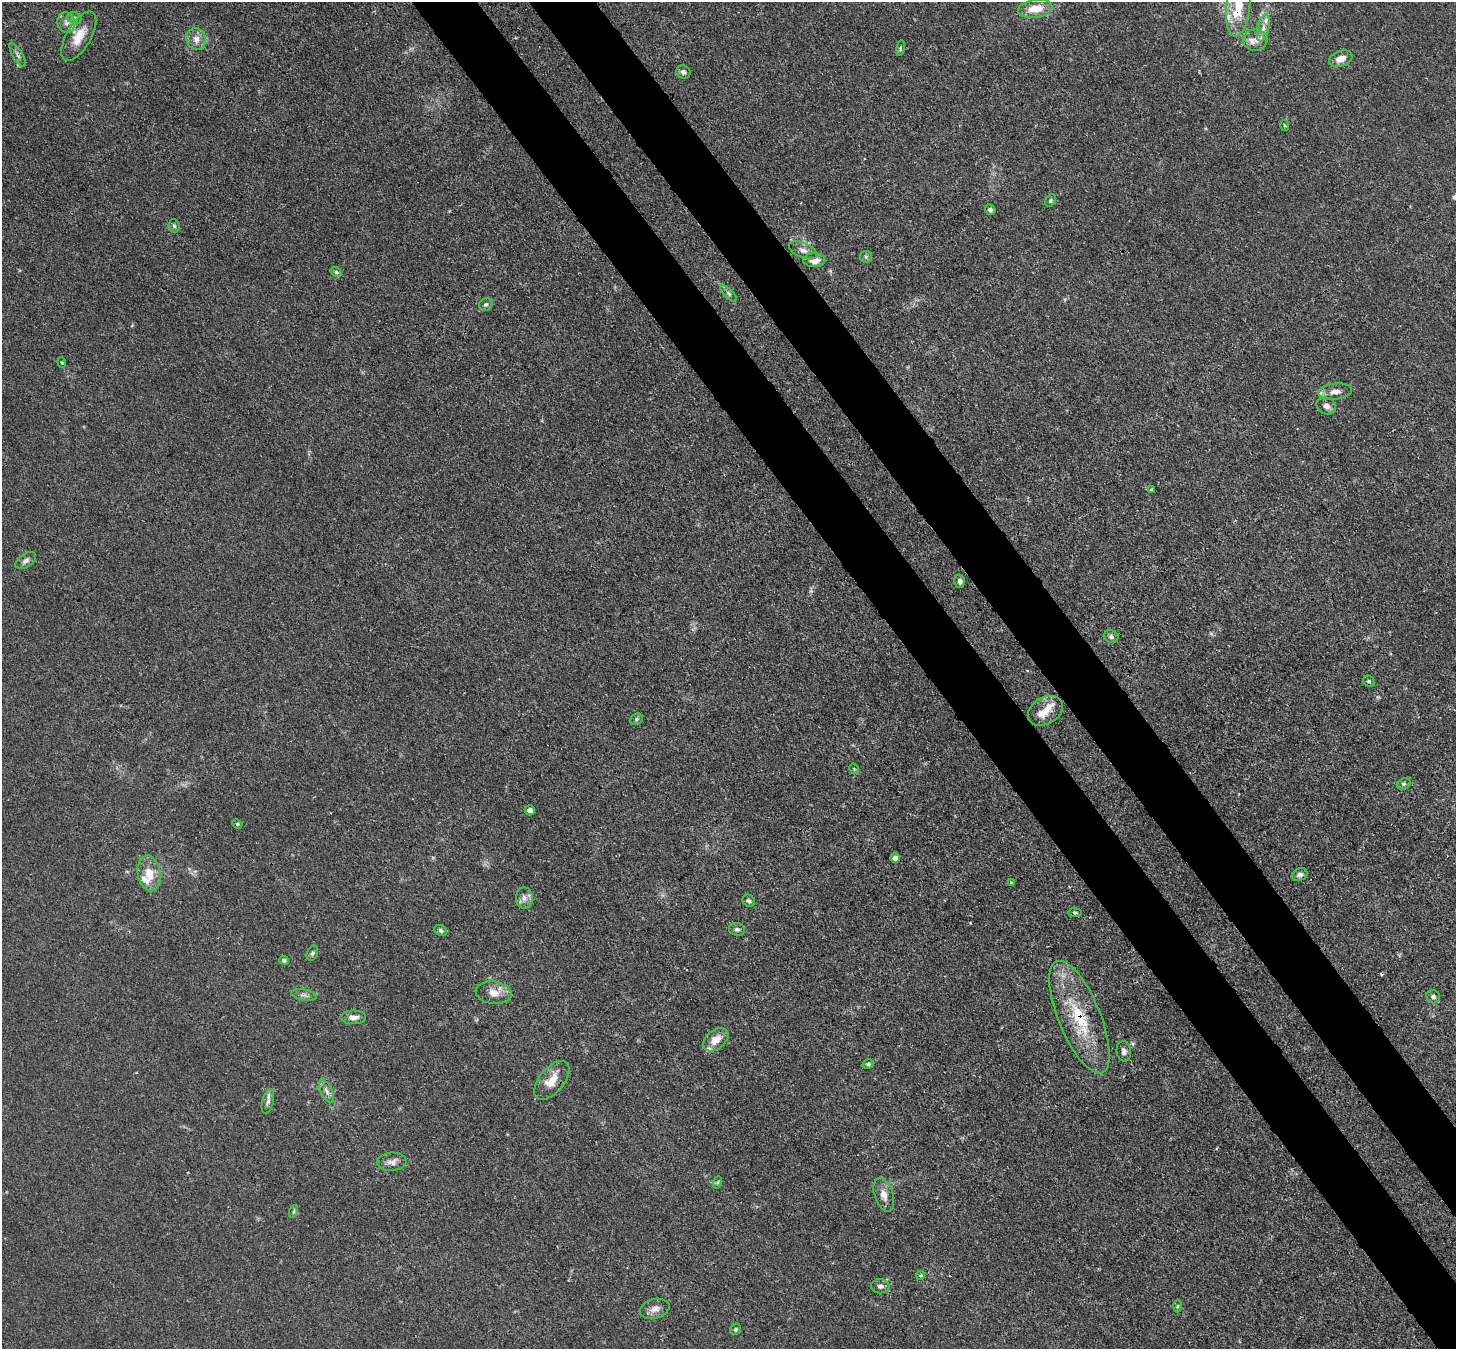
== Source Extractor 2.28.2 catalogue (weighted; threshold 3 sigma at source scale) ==
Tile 6 of 4 x 4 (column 2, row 2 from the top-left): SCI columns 1533-2986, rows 2905-4251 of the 5973 x 5946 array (HDU 1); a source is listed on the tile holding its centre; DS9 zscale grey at full resolution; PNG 1458 x 1351 px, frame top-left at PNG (2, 2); each listed source drawn as its Kron ellipse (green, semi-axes under 4 px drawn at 4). Shown black and unused: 9% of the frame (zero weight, under 3 of 4 exposures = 7% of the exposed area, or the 3 px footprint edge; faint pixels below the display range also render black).
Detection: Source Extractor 2.28.2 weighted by HDU 2 'WHT'; one run over the whole footprint, this tile lists its part. Background 0.0246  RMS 0.0027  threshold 0.0122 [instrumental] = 3 sigma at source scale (4.5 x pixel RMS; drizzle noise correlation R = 1.50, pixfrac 1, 0.05/0.05 arcsec/px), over >= 5 px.
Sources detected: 76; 2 cosmic-ray / hot-pixel residue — neither listed nor drawn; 7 inside a brighter listed object's ellipse — not listed separately; the other 67 listed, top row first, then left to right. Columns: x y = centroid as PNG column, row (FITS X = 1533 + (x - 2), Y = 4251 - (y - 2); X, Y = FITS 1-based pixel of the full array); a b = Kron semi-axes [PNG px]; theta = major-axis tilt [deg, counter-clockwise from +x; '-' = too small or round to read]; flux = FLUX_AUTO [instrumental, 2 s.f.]
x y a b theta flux
1238 6 30 12 83 9.4
1035 9 17 9 8 5
74 18 7 5 -23 0.67
66 23 10 8 -75 1.7
1263 28 14 6 77 1.8
79 36 27 12 60 5.2
196 39 11 9 -71 2.1
1255 40 12 11 - 2.3
900 48 8 3 78 0.37
18 55 13 4 -59 0.9
1341 59 12 7 21 2.6
683 72 7 6 - 0.99
1284 125 5 3 - 0.24
1051 201 7 5 55 0.49
990 210 5 5 - 0.71
174 226 7 5 -84 0.55
803 250 15 7 -23 1.5
866 257 6 6 - 0.62
814 260 11 7 0 2.7
336 272 6 4 -36 0.58
729 294 10 4 -45 0.76
486 304 7 6 - 0.64
62 362 5 4 - 0.33
1335 391 17 8 5 2.1
1326 406 10 8 -25 1.5
1151 489 3 3 - 0.52
26 561 11 7 35 1.1
960 581 6 5 - 1
1111 637 7 6 - 0.79
1369 681 6 5 - 0.44
1045 711 19 13 31 3.4
636 719 7 5 23 0.49
854 769 6 3 -57 0.29
1404 784 7 5 21 0.59
530 810 5 4 - 1.2
237 824 5 4 - 0.4
895 858 5 4 - 2.1
149 873 18 11 -80 4.6
1300 875 8 6 23 0.97
1011 883 3 3 - 0.23
524 898 10 8 -90 1.5
749 901 6 5 - 0.63
1075 913 6 4 -7 0.42
737 929 8 6 -13 0.74
441 931 7 5 -35 0.54
312 953 8 5 66 0.6
284 960 5 4 - 0.61
493 993 18 11 -8 3.2
304 995 13 5 -10 1
1433 997 7 6 - 0.76
353 1017 13 6 0 1.9
1079 1017 60 21 -68 18
716 1040 14 9 38 3.5
1124 1051 10 7 -82 1
868 1064 6 4 14 0.49
552 1080 23 12 50 4.9
326 1091 13 5 -63 1.2
268 1101 12 5 76 1.1
392 1162 15 9 4 1.7
718 1182 6 4 71 0.38
884 1195 17 9 -72 2.4
294 1211 6 4 71 0.45
920 1275 4 4 - 0.52
880 1286 9 7 -1 1
1177 1306 6 4 88 0.39
655 1309 15 9 16 2
736 1329 6 5 - 0.52
Overlapping masked pixels (flux is a lower limit): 2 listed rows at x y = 1238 6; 1079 1017
Isophote crosses this tile's border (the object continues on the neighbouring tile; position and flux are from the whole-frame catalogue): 1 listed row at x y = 1238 6